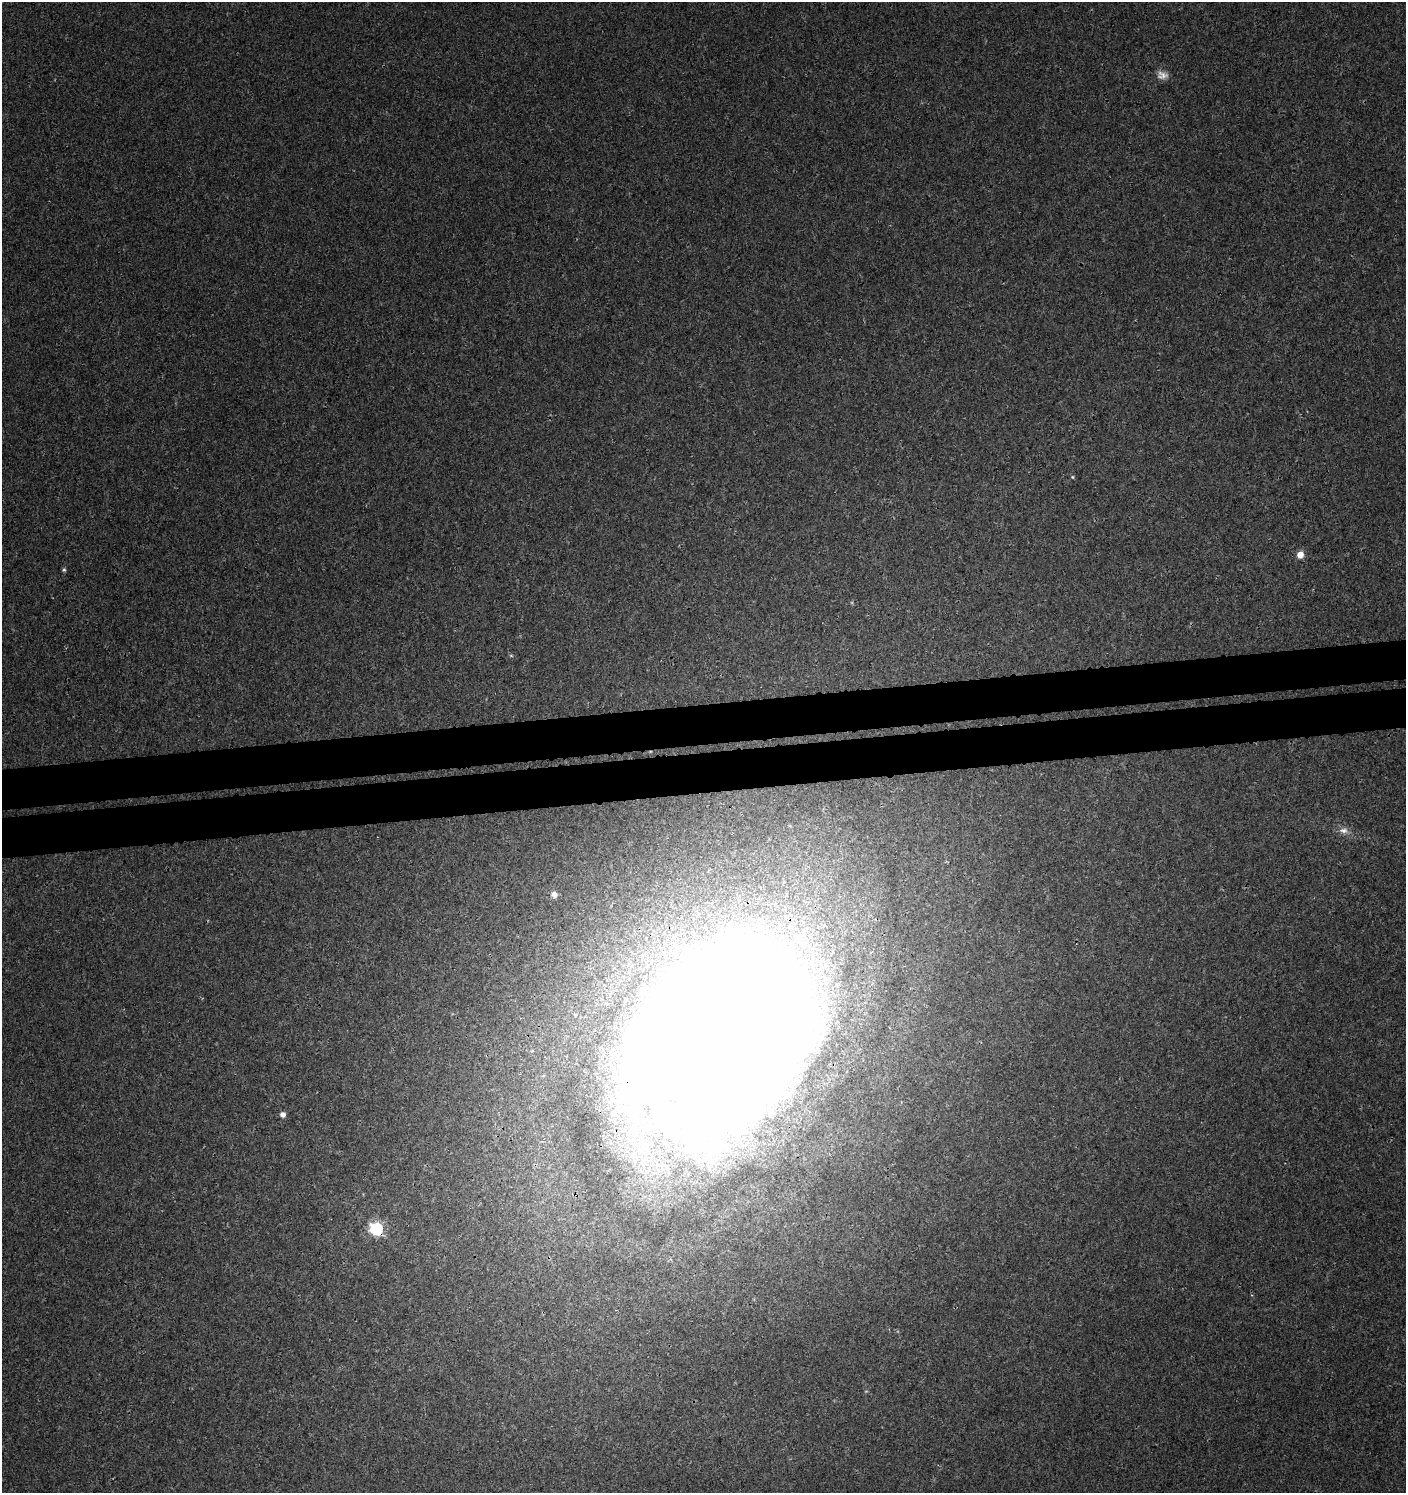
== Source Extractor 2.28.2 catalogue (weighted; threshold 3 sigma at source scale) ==
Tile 5 of 3 x 3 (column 2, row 2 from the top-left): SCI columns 1412-2815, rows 1538-3028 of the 4271 x 4564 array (HDU 1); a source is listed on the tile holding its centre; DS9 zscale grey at full resolution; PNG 1408 x 1495 px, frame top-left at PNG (2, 2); no overlay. Shown black and unused: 5% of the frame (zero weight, under 3 of 4 exposures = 4% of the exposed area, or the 3 px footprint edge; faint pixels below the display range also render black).
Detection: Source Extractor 2.28.2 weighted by HDU 2 'WHT'; one run over the whole footprint, this tile lists its part. Background 0.00163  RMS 0.0022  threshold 0.00983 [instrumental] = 3 sigma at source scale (4.5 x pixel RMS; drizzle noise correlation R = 1.50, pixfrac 1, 0.0396/0.0396 arcsec/px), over >= 5 px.
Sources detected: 11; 1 inside a brighter object's white glare — not listed; the other 10 listed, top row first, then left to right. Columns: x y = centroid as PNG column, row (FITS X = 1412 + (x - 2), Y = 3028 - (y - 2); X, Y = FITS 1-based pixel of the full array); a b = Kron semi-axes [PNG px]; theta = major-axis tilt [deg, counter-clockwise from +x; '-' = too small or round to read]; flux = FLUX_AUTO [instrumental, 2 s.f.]
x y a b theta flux
1162 75 15 10 -9 1.7
1072 477 4 4 - 0.24
1300 555 5 4 - 5
64 570 6 5 - 0.35
511 655 6 3 -20 0.27
1344 830 13 8 -2 1.5
554 894 7 6 - 1.2
702 1031 192 76 58 1100
283 1114 6 5 - 1
376 1229 6 6 - 39
Overlapping masked pixels (flux is a lower limit): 2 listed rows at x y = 702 1031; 376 1229